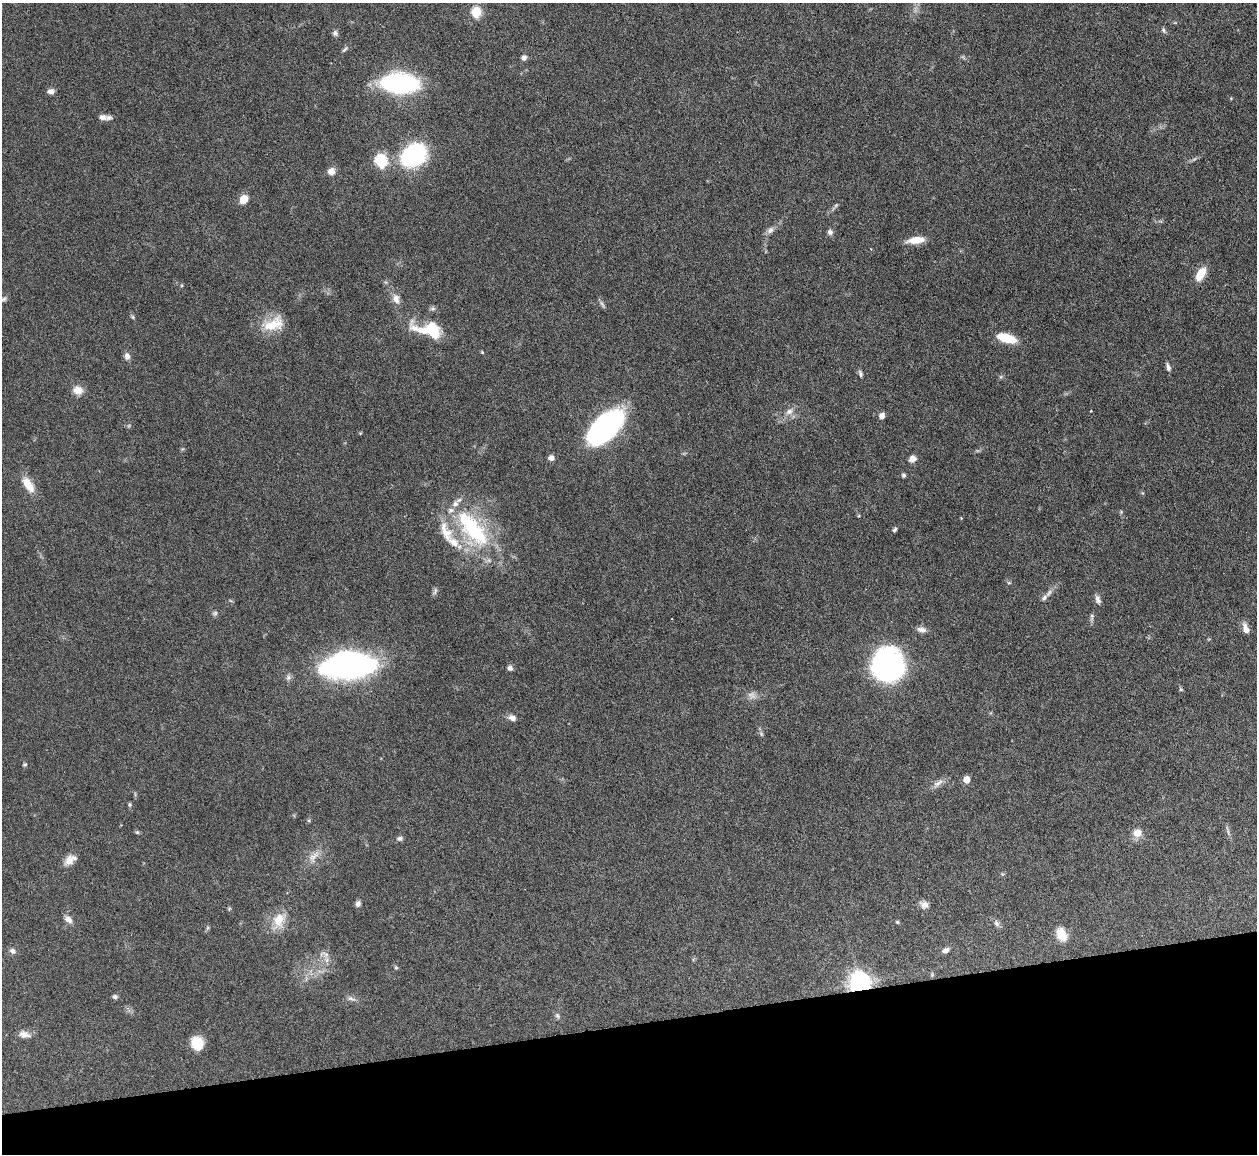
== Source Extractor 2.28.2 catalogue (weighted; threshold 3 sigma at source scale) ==
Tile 14 of 4 x 4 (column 2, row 4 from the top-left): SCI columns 1256-2510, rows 256-1407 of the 5021 x 5000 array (HDU 1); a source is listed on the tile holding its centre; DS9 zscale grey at full resolution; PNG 1259 x 1156 px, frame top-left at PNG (2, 3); no overlay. Shown black and unused: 11% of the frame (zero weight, under 3 of 6 exposures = <1% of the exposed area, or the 3 px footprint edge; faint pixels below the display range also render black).
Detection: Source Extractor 2.28.2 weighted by HDU 2 'WHT'; one run over the whole footprint, this tile lists its part. Background 0.146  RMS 0.0041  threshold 0.0169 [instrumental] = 3 sigma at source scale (4.09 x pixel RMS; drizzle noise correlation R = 1.36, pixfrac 0.8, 0.05/0.05 arcsec/px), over >= 5 px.
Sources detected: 95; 4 too faint to see at this stretch — not listed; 7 inside a brighter listed object's ellipse — not listed separately; the other 84 listed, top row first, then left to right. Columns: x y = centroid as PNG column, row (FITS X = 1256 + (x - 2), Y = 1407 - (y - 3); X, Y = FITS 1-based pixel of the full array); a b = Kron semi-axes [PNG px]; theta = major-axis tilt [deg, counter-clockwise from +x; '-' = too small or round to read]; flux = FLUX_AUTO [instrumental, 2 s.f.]
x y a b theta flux
476 12 6 6 - 23
1163 30 9 4 -57 0.76
335 33 8 7 - 1
345 49 11 4 49 0.82
524 58 7 6 - 1.4
400 83 30 14 -4 73
51 91 8 6 8 1.8
103 117 12 8 -4 1.7
413 155 19 14 37 63
381 161 7 6 - 44
331 171 7 7 - 3.4
243 199 7 6 - 6.3
770 230 11 8 42 1.7
830 232 7 7 - 1.3
916 240 18 7 6 6.1
1201 274 14 8 61 6.9
4 299 9 5 37 0.85
396 299 14 9 -72 3
432 308 7 6 - 0.89
133 317 6 5 - 0.54
273 324 31 17 18 9.5
429 330 39 16 -14 16
1007 338 22 9 -17 9.1
482 352 5 3 - 0.38
127 356 10 7 -80 1.7
1168 367 10 5 -73 1.3
860 374 9 5 -71 0.91
1001 377 6 4 -18 0.54
78 390 13 11 -19 3.6
789 411 11 8 20 2.4
1091 411 3 2 - 0.3
882 415 7 6 - 1.9
605 428 35 17 43 100
551 458 7 6 - 1.8
912 459 7 6 - 2.6
904 475 5 5 - 0.68
28 484 19 9 -56 6.8
961 518 4 4 - 0.27
895 530 6 5 - 0.72
474 531 54 28 -55 40
1009 583 6 4 -18 0.47
435 591 12 4 71 0.97
1049 593 12 5 55 1.6
1098 599 12 7 -72 1.6
215 613 7 6 - 0.83
1092 617 11 5 86 1
1246 629 12 6 -73 2.7
921 630 12 7 -12 1.9
348 665 40 18 4 170
888 665 27 24 -62 110
510 668 7 6 - 1.2
288 678 8 7 - 1.2
1181 689 6 5 - 0.53
512 718 10 7 -21 1.9
761 734 7 5 -60 0.73
25 764 5 4 - 0.49
966 779 5 5 - 4.6
938 783 16 7 34 2.3
130 805 7 4 -90 0.5
1228 831 9 3 -85 0.77
137 832 6 5 - 0.52
1137 833 11 10 - 3.5
400 838 9 6 7 1
313 857 21 11 46 4.4
69 860 14 11 59 3.4
358 904 8 6 78 1.2
924 905 12 9 -26 2
229 909 6 4 47 0.44
68 919 12 8 -42 2
279 920 23 15 67 7.8
897 922 5 4 - 0.48
996 923 9 7 -59 1.2
1062 934 15 11 -62 6
945 950 9 6 26 1.4
12 951 9 7 -31 1.4
324 954 17 9 -13 2.6
396 968 6 4 -1 0.47
932 975 7 4 -80 0.55
859 983 8 8 - 200
115 997 7 5 -3 0.9
351 999 14 6 -24 1.5
557 1016 9 6 -59 1
24 1034 15 9 -10 2.5
197 1043 13 12 - 8.6
Overlapping masked pixels (flux is a lower limit): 1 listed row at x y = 859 983